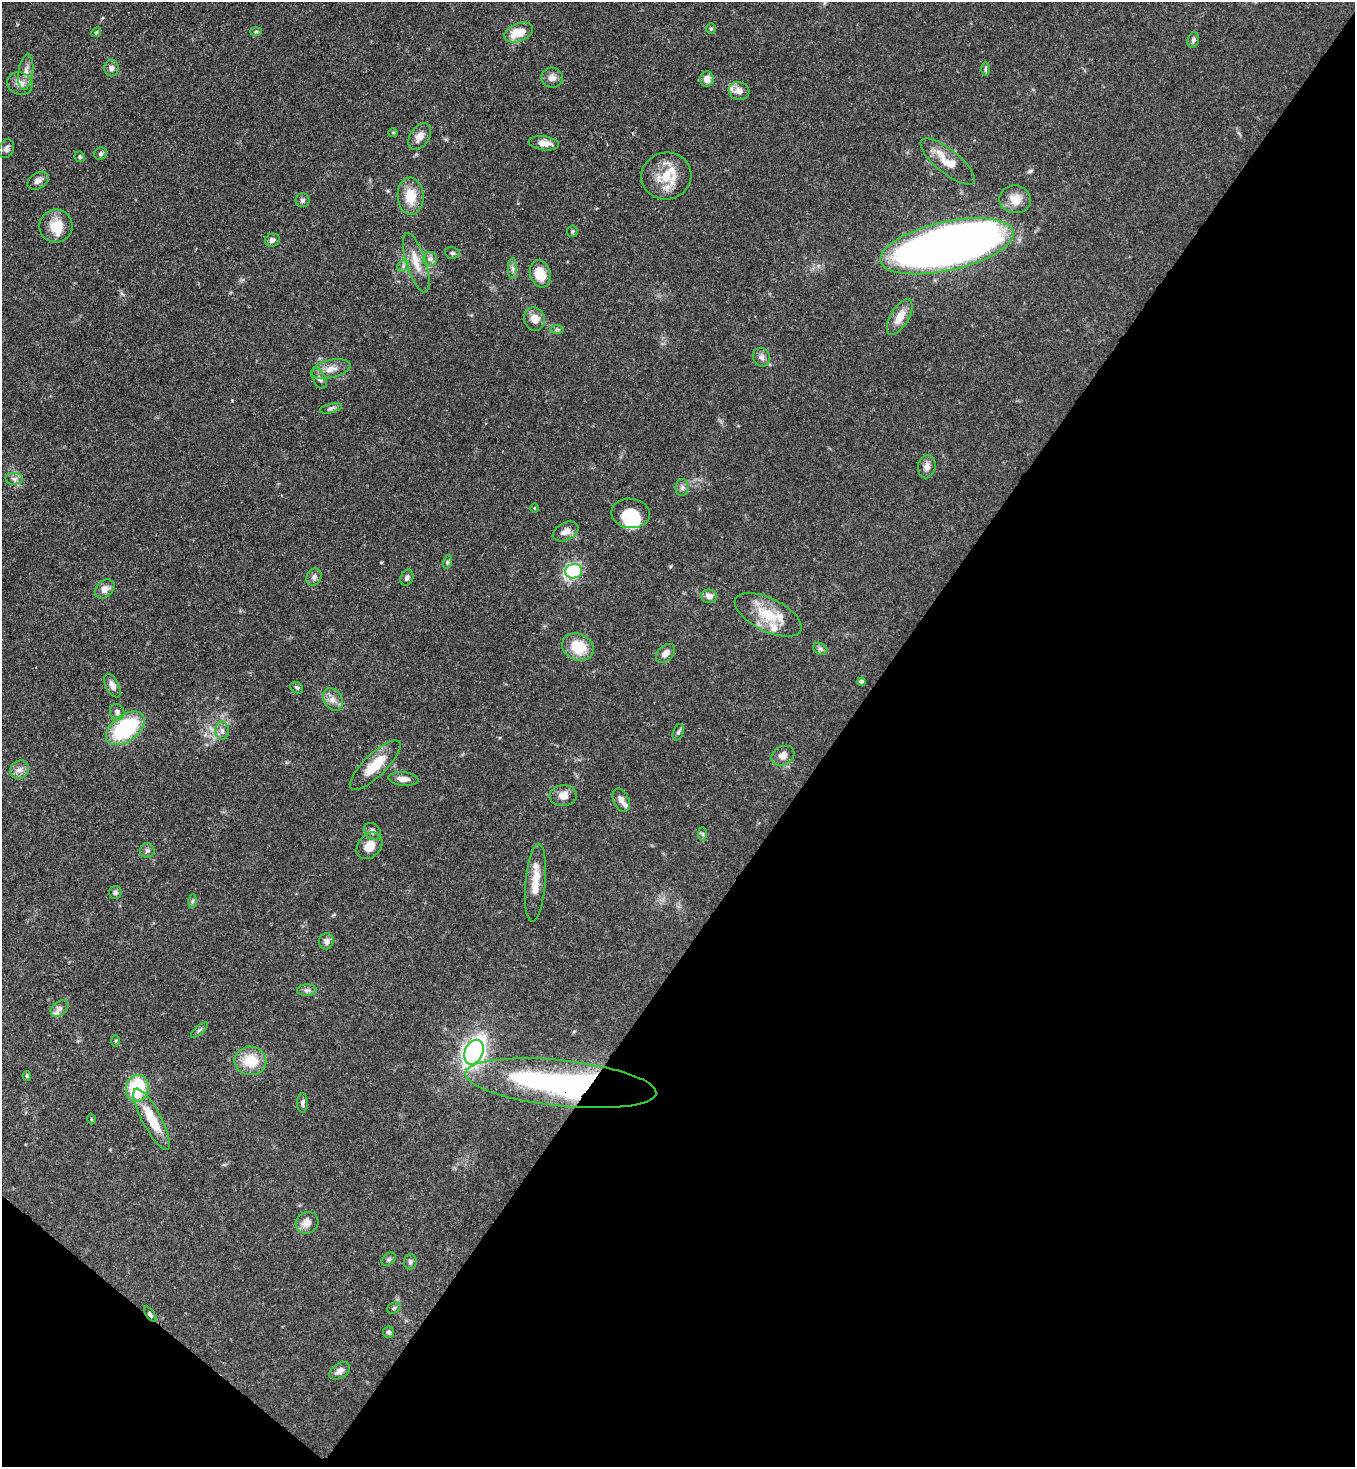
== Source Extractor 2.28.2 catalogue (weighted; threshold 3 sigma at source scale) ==
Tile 15 of 4 x 4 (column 3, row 4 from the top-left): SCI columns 3070-4422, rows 61-1525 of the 5999 x 5977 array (HDU 1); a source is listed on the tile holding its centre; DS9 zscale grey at full resolution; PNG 1357 x 1469 px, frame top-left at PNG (2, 2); each listed source drawn as its Kron ellipse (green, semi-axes under 4 px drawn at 4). Shown black and unused: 40% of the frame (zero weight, under 3 of 4 exposures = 7% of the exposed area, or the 3 px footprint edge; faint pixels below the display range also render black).
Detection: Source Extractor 2.28.2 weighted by HDU 2 'WHT'; one run over the whole footprint, this tile lists its part. Background 0.071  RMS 0.0036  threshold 0.0162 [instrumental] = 3 sigma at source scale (4.5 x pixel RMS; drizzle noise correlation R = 1.50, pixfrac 1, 0.05/0.05 arcsec/px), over >= 5 px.
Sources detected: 106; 1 inside a brighter object's white glare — neither listed nor drawn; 7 inside a brighter listed object's ellipse — not listed separately; the other 98 listed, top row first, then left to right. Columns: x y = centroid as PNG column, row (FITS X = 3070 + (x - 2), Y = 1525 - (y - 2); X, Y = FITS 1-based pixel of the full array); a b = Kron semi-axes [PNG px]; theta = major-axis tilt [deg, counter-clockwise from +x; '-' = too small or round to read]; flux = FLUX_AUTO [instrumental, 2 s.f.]
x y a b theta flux
711 29 5 4 - 0.5
96 32 5 4 - 0.47
256 32 6 4 2 0.46
519 32 15 9 21 7.3
1193 40 8 5 73 0.95
112 68 8 7 - 1.7
985 69 7 4 -90 0.56
26 72 18 7 82 3
552 78 11 10 - 2.2
707 79 7 7 - 2.9
20 84 13 11 -20 3
739 91 10 9 - 2.4
393 133 5 4 - 0.37
420 136 15 9 55 2.9
544 143 15 7 -7 3.3
6 149 10 7 69 1.3
101 154 6 6 - 0.76
80 157 5 5 - 0.66
948 162 33 12 -39 8
666 176 25 23 11 11
38 181 11 8 31 1.9
410 196 18 13 -88 8
1015 199 16 14 -9 5.2
303 200 7 6 - 0.9
56 226 16 16 - 7.3
572 231 6 5 - 0.68
272 240 7 6 - 1.3
947 246 68 24 13 440
452 253 7 5 -16 0.8
430 259 7 7 - 1.2
416 263 31 9 -72 6.1
403 266 6 5 - 0.86
513 268 10 4 -89 1.2
540 274 14 10 -72 7.4
900 317 20 9 59 5.2
534 319 12 10 -66 3.7
557 329 7 4 0 0.63
761 357 9 8 - 1.5
331 369 20 9 13 3.8
319 379 11 6 -64 1.4
331 408 11 4 13 0.96
927 467 12 9 78 2.1
14 479 8 6 0 1.3
682 488 8 6 88 1.1
534 508 4 3 - 0.25
631 513 19 14 -5 7.4
566 531 14 8 27 2.5
447 562 7 4 71 0.72
573 571 8 7 - 30
314 577 9 7 64 1.3
407 578 8 6 66 1
105 589 11 8 41 2.4
709 596 8 6 -5 2.1
768 615 36 16 -26 12
578 647 16 13 -25 11
820 649 7 5 -29 0.86
665 653 11 7 46 2.5
861 682 4 4 - 1.4
112 686 13 6 -62 2.5
297 688 7 5 -35 0.75
333 699 12 9 -59 2.5
117 712 8 7 - 1.6
125 728 22 13 37 34
222 730 9 6 -87 1.5
678 732 8 5 69 0.82
783 756 12 9 29 2.7
375 765 33 11 44 10
20 770 10 8 42 2
403 779 15 7 -5 2.5
563 796 13 10 4 3.2
621 800 12 7 -66 2
373 831 9 7 -44 1.3
703 834 7 4 -90 0.64
369 846 15 11 48 4.5
147 851 7 7 - 1.1
535 883 39 10 85 6.4
115 893 6 6 - 1
192 901 7 4 89 0.65
326 941 8 7 - 1.8
307 990 10 6 2 1.1
60 1008 10 6 39 1.4
199 1030 10 3 39 0.67
116 1041 5 3 - 0.42
474 1052 13 9 66 150
250 1061 16 14 -2 9.4
27 1076 5 4 - 0.49
561 1083 96 23 -6 110
137 1088 13 11 78 22
302 1103 10 5 -89 0.96
91 1119 5 3 - 0.33
152 1119 34 9 -62 12
307 1223 12 10 34 3.2
388 1259 8 5 41 0.74
410 1262 8 6 87 0.99
394 1308 7 5 24 0.65
150 1314 9 4 -53 0.89
388 1332 5 5 - 1.1
340 1371 11 7 35 2
Overlapping masked pixels (flux is a lower limit): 3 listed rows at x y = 947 246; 561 1083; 150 1314